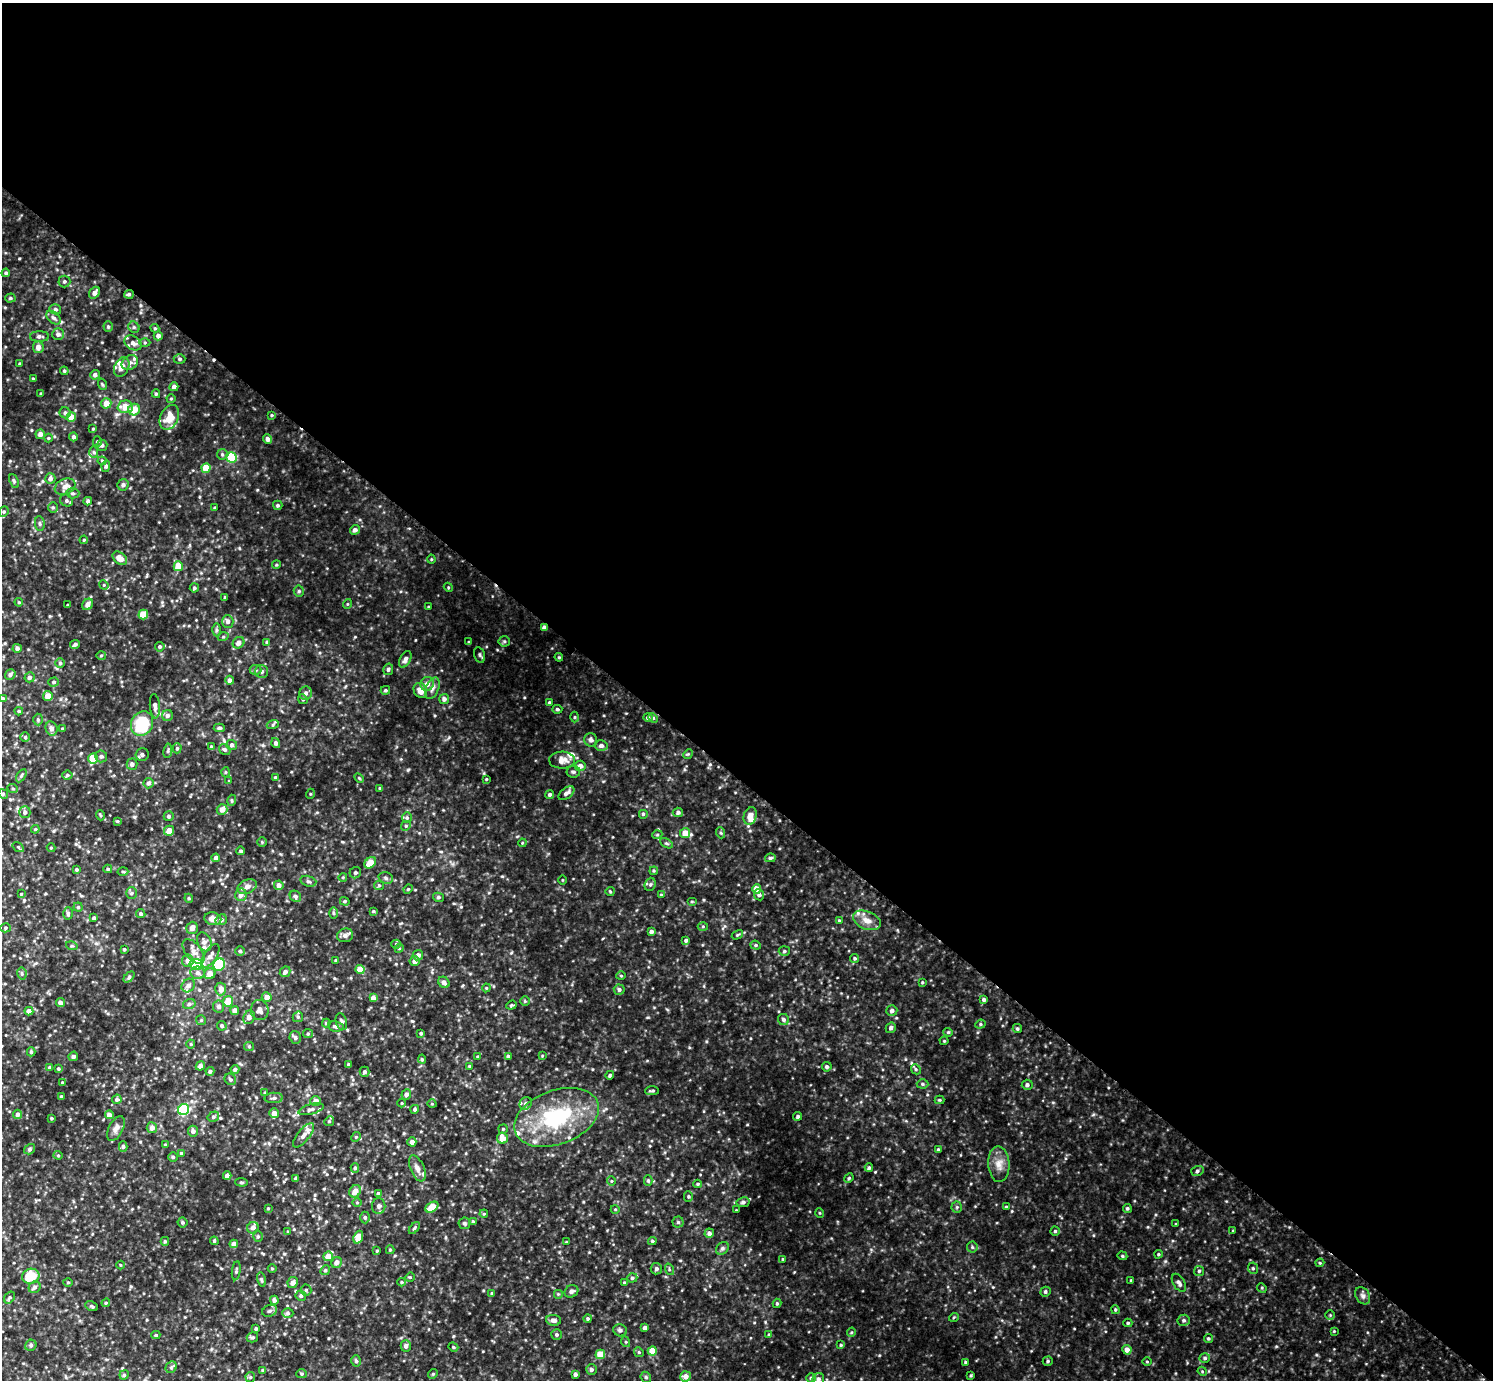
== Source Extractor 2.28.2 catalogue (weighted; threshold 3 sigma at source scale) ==
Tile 3 of 4 x 4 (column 3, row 1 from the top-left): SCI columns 2987-4477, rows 4439-5816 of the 5969 x 5973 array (HDU 1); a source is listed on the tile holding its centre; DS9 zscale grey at full resolution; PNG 1495 x 1382 px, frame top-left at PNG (2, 3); each listed source drawn as its Kron ellipse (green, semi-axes under 4 px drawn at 4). Shown black and unused: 57% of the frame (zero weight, under 3 of 5 exposures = <1% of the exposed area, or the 3 px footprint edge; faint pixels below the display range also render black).
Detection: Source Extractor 2.28.2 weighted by HDU 2 'WHT'; one run over the whole footprint, this tile lists its part. Background 0.0851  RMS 0.012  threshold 0.052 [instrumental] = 3 sigma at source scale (4.5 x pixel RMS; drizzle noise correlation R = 1.50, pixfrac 1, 0.05/0.05 arcsec/px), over >= 5 px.
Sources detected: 491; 15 inside a brighter listed object's ellipse — not listed separately; the other 476 listed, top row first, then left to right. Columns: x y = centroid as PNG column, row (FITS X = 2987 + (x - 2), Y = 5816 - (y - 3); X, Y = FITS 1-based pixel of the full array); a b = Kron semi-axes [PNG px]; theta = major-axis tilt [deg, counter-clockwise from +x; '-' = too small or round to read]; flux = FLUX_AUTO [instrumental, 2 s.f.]
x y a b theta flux
6 273 4 4 - 1.9
64 281 6 6 - 2.3
95 293 6 5 - 6
129 294 5 4 - 1.9
10 298 5 4 - 1.7
55 309 6 5 - 2.1
53 318 8 5 -39 3.1
108 327 5 4 - 1.8
134 327 6 5 - 2
155 328 4 4 - 1.3
58 334 6 6 - 3.5
158 336 4 4 - 4.8
39 337 9 5 0 3
145 342 5 3 - 1.4
133 343 9 6 -31 5.6
38 347 6 5 - 6.1
180 359 6 5 - 1.9
130 363 8 7 - 4.7
20 364 3 3 - 1.5
122 367 10 7 65 8.2
64 371 4 3 - 1.4
95 375 5 4 - 3.2
33 378 3 3 - 1
102 384 6 3 -71 1.2
174 387 4 4 - 5.4
41 394 4 3 - 1.2
156 394 4 4 - 1.5
171 399 4 4 - 1.2
106 403 5 5 - 10
125 407 7 6 - 12
134 410 6 6 - 16
65 413 5 5 - 2.4
272 415 3 3 - 1.1
71 417 5 5 - 14
169 417 13 9 64 19
93 429 4 3 - 1.1
40 434 5 4 - 5.3
73 437 4 4 - 3.1
48 438 4 4 - 1.2
268 439 5 4 - 4
97 442 5 4 - 1.5
102 445 5 5 - 2.5
94 452 6 4 -88 1.8
222 454 5 5 - 1.8
232 458 5 5 - 41
102 461 4 4 - 1.2
106 466 6 4 81 2.1
206 468 5 4 - 24
50 479 5 5 - 4.1
14 481 7 4 -67 2
123 485 6 5 - 3.2
65 486 11 7 23 7.6
73 493 6 5 - 2.3
66 501 7 5 -30 2.5
88 501 4 4 - 2.3
278 505 5 4 - 1.8
53 507 5 5 - 1.9
215 508 3 3 - 1.3
4 512 5 4 - 1.8
40 524 7 4 -83 2.2
355 530 5 4 - 4
84 540 4 3 - 1.2
120 558 8 5 -39 11
431 559 4 4 - 1.2
276 565 4 3 - 1.1
178 566 5 4 - 21
104 585 5 4 - 1.2
448 587 5 3 - 1.1
194 588 4 4 - 1.9
299 591 5 5 - 1.7
225 597 3 3 - 1.1
19 602 4 3 - 1.2
88 604 6 5 - 5.7
347 604 5 3 - 0.98
68 605 3 2 - 1.3
428 607 4 3 - 0.97
143 615 5 4 - 24
228 621 6 5 - 3.8
544 628 4 4 - 4.9
217 630 6 4 89 2
223 637 5 3 - 1.2
504 641 5 5 - 1.7
267 642 4 4 - 1.5
469 642 3 3 - 1.1
239 643 6 5 - 4.9
75 645 5 4 - 2.6
160 647 5 4 - 2.2
17 648 4 4 - 3
101 655 5 3 - 1.2
480 655 8 5 -75 2.2
559 657 4 4 - 1.1
405 659 9 5 64 4.2
60 663 5 4 - 1.8
388 669 6 5 - 2.3
255 670 6 5 - 2.3
262 672 6 6 - 3.3
10 674 5 5 - 2.8
30 677 5 5 - 3.3
229 680 4 4 - 3.7
54 682 5 4 - 2.2
427 684 7 6 - 7.3
432 688 11 6 68 4.8
385 690 4 4 - 1.6
420 690 8 6 -61 9.8
306 693 7 6 - 3.6
48 696 5 5 - 11
3 698 4 3 - 1.1
303 699 5 4 - 1.6
444 699 5 5 - 4
550 703 4 4 - 1.7
155 706 12 5 -86 4.3
557 709 5 4 - 1.8
19 711 4 3 - 1.5
167 716 5 5 - 3.8
575 717 5 3 - 1.2
648 717 5 4 - 2.9
653 718 5 4 - 1.7
38 720 6 5 - 1.9
142 723 13 10 64 58
273 724 6 4 21 1.6
51 728 7 6 - 4.6
219 728 5 4 - 2.3
62 729 3 3 - 1.3
25 737 5 5 - 1.6
591 740 7 6 - 3.6
276 743 5 4 - 2.9
232 745 5 5 - 3.4
211 746 4 4 - 1.2
601 746 6 5 - 3.7
177 748 5 4 - 1.9
225 750 6 5 - 2.6
168 751 7 3 81 1.6
142 754 7 6 - 3.2
688 754 5 4 - 1.3
101 756 6 6 - 2.9
93 758 5 4 - 24
562 760 13 8 1 9.1
132 764 5 5 - 3.5
580 766 5 5 - 5.6
225 772 5 3 - 1.3
573 772 6 6 - 2.5
67 775 5 4 - 1.8
21 776 7 4 59 1.9
275 777 3 3 - 1.3
359 778 6 3 -45 1.2
486 779 3 3 - 0.97
229 781 3 3 - 0.9
149 783 5 5 - 3
380 788 3 3 - 1.4
13 789 5 3 - 1.1
566 793 9 5 37 4.4
3 794 5 4 - 1.6
310 794 5 3 - 0.99
550 794 4 4 - 2
232 800 5 3 - 1.4
222 809 6 5 - 6.6
25 812 6 5 - 3.6
678 812 5 5 - 2.6
643 814 5 5 - 1.7
100 815 5 3 - 1.1
169 816 5 4 - 1.8
750 816 9 6 72 8.8
407 818 5 5 - 2.1
117 821 4 4 - 1.1
406 826 5 4 - 1.6
35 829 4 4 - 1.2
169 831 5 5 - 11
685 833 5 5 - 15
721 833 5 3 - 1.4
657 835 5 3 - 1.1
262 842 5 4 - 1.3
522 843 4 3 - 0.95
666 843 7 4 -30 1.6
18 847 6 4 -35 1.5
51 848 4 4 - 1.2
241 851 4 4 - 1.6
216 858 4 4 - 4.6
770 858 5 4 - 2.2
370 863 6 5 - 13
77 869 3 3 - 1.6
108 869 4 4 - 1.5
654 871 4 4 - 1.3
123 872 5 3 - 1.3
355 873 6 5 - 2.3
343 877 4 3 - 0.98
386 878 7 5 -19 3
563 880 4 3 - 0.88
308 881 8 5 -17 2.6
650 884 7 5 69 2.2
279 885 5 4 - 5.7
379 885 5 4 - 1.5
247 887 10 7 25 5.3
408 889 5 4 - 1.2
757 889 4 4 - 16
610 891 5 4 - 1.2
131 893 5 5 - 1.8
21 894 3 3 - 0.99
241 895 6 6 - 6.4
661 895 4 4 - 1.4
759 895 6 5 - 3.4
295 896 6 5 - 2.3
438 897 5 4 - 2
189 898 4 4 - 1.3
345 901 5 4 - 1.4
692 901 5 3 - 1.1
78 907 4 4 - 1.6
373 911 4 3 - 1.5
68 913 6 4 -87 2.3
333 913 6 4 -89 1.6
141 914 5 4 - 2.3
94 918 4 3 - 2
213 919 8 6 -14 8.3
221 920 6 5 - 4.1
839 920 4 3 - 0.97
867 920 14 9 -22 9.9
703 926 5 3 - 1.2
5 928 5 4 - 1.8
192 928 6 5 - 5.6
651 931 4 4 - 3.5
345 935 8 7 - 4.5
737 935 6 3 32 1.3
686 940 4 4 - 2.5
204 942 10 7 -66 4.6
396 944 5 4 - 1.3
756 945 5 4 - 1.7
72 946 6 3 -17 1.3
399 948 4 4 - 1.3
124 949 4 4 - 1.6
240 951 5 4 - 1.7
784 951 5 4 - 1.8
193 952 14 8 -52 8
418 955 5 5 - 4.2
210 956 13 6 57 6.9
855 958 4 4 - 1.6
336 960 3 3 - 1.6
188 961 6 6 - 6.7
415 961 5 5 - 4.7
196 964 7 5 2 48
219 965 6 5 - 49
360 970 4 4 - 19
285 972 6 4 44 4
198 973 7 6 - 4.7
22 974 6 4 -79 1.8
210 974 5 5 - 10
621 976 5 3 - 1.1
129 977 6 4 46 1.8
444 982 6 5 - 5.2
922 982 4 3 - 1.2
188 986 7 6 - 4.7
486 988 4 3 - 1.1
221 989 6 5 - 6.9
619 990 5 5 - 3
267 997 5 5 - 7.1
373 998 4 4 - 6.8
984 1000 4 4 - 2.7
228 1001 5 5 - 17
525 1001 5 5 - 1.3
60 1003 4 4 - 4.4
189 1004 6 5 - 2.7
511 1005 5 4 - 1.5
219 1006 6 5 - 3.9
260 1010 10 9 - 6.7
29 1011 4 4 - 7.4
235 1011 4 4 - 8.1
892 1011 5 5 - 4.2
249 1017 7 5 65 5.9
298 1017 5 5 - 1.9
784 1019 5 5 - 3
201 1020 5 5 - 1.4
341 1022 9 5 -73 2.7
326 1023 4 4 - 1.5
980 1024 5 4 - 1.6
222 1026 5 4 - 2.1
336 1026 8 5 -8 3.9
891 1028 5 5 - 3.1
1017 1029 4 4 - 1.9
948 1032 4 4 - 1.3
421 1033 3 3 - 1.8
308 1034 5 4 - 1.4
295 1038 6 5 - 2.4
944 1041 4 4 - 1.2
191 1044 4 4 - 1.3
249 1046 5 4 - 1.5
31 1052 4 4 - 1.7
73 1056 5 4 - 2.8
478 1056 4 3 - 1
508 1056 4 4 - 2.4
542 1056 4 3 - 0.84
422 1059 4 4 - 1.8
349 1065 4 3 - 2.7
200 1066 5 4 - 4.8
469 1066 3 3 - 0.94
827 1067 5 4 - 2.6
50 1068 4 3 - 2.3
58 1069 4 4 - 1.5
235 1069 4 4 - 2.7
916 1069 5 4 - 1.7
210 1071 4 4 - 2.4
365 1072 5 5 - 2.9
610 1075 4 4 - 1.5
230 1079 6 5 - 2.4
62 1082 4 3 - 1.1
922 1084 6 4 -2 2
1027 1085 5 5 - 3.1
652 1091 7 3 1 1.8
265 1093 4 3 - 1.3
406 1094 5 5 - 3.5
61 1096 3 3 - 1.1
274 1098 9 5 2 2.8
117 1099 5 4 - 2.2
939 1100 5 4 - 1.3
316 1101 5 5 - 7.2
402 1103 4 3 - 0.89
526 1103 7 5 47 2.8
432 1104 4 3 - 0.86
311 1109 13 5 15 4.2
415 1109 4 4 - 2.1
184 1110 5 5 - 110
274 1113 5 4 - 7.8
18 1114 4 4 - 3.2
109 1115 4 4 - 7.1
798 1116 4 3 - 2.1
213 1117 6 5 - 2
557 1117 44 27 20 100
51 1118 3 2 - 1.3
329 1121 5 4 - 1.5
152 1128 5 5 - 5.9
116 1129 13 7 62 6
503 1129 5 4 - 1.4
193 1131 5 5 - 4.2
303 1135 15 6 51 6.6
356 1137 5 4 - 1.4
502 1138 5 5 - 13
412 1142 4 4 - 5.5
165 1145 3 3 - 1.1
123 1146 5 4 - 2.1
30 1149 6 5 - 1.9
938 1149 3 3 - 1.5
181 1153 4 3 - 1.5
58 1155 4 4 - 1.3
173 1157 4 4 - 1.6
999 1164 18 10 -87 11
355 1168 5 4 - 1.8
417 1168 14 7 -66 5.7
869 1168 4 4 - 2
1197 1171 6 5 - 2.3
227 1176 4 4 - 5.9
296 1178 4 3 - 1.9
849 1178 5 4 - 1.3
611 1181 5 4 - 1.3
648 1181 5 4 - 1.8
241 1182 6 4 -6 1.6
698 1184 4 4 - 1.3
355 1191 7 5 56 8
378 1193 4 4 - 2
688 1196 5 4 - 1.5
743 1202 7 5 10 2.9
357 1203 5 3 - 1.1
379 1206 8 6 89 3.5
432 1207 7 4 33 18
957 1207 5 5 - 1.6
1006 1207 3 3 - 1.5
268 1208 3 3 - 1
1127 1208 4 4 - 1.8
615 1209 4 3 - 1.1
736 1210 2 2 - 0.72
820 1213 5 3 - 0.95
484 1214 4 4 - 1.1
365 1217 6 4 -89 2.2
182 1222 5 5 - 1.8
473 1222 4 3 - 1.8
678 1222 5 5 - 1.8
464 1223 6 5 - 1.9
1176 1224 4 3 - 0.97
253 1228 6 5 - 5.2
414 1228 7 4 50 1.7
1055 1231 4 4 - 1.8
1233 1231 4 4 - 0.98
288 1232 4 3 - 1.1
709 1233 5 4 - 4.2
258 1236 5 4 - 1.7
358 1237 7 4 69 16
165 1241 4 4 - 1.6
214 1241 4 3 - 1.4
652 1241 4 3 - 1.5
566 1242 3 3 - 0.76
234 1244 4 4 - 6.8
972 1247 5 5 - 2
722 1248 7 5 45 2.6
390 1250 4 4 - 1.4
377 1251 4 3 - 1
1158 1254 4 3 - 1.3
328 1256 5 4 - 13
1122 1256 5 4 - 1.5
783 1259 3 3 - 1
336 1262 5 5 - 5.4
1320 1263 4 4 - 1.2
120 1265 4 3 - 0.96
272 1268 4 3 - 1.1
1253 1268 6 5 - 1.9
656 1269 6 5 - 2.9
669 1269 6 3 -73 1.4
325 1270 5 4 - 1.7
236 1271 9 4 82 2.3
1199 1271 5 5 - 1.8
31 1276 8 7 - 29
410 1277 5 4 - 1.2
632 1278 5 4 - 2.5
261 1280 7 4 -79 1.7
1131 1280 3 3 - 1.1
68 1282 5 3 - 1.2
402 1282 4 4 - 1.2
293 1283 5 5 - 4
624 1283 4 3 - 1.4
1179 1283 10 5 -59 3.9
35 1287 6 5 - 3.3
1262 1288 5 4 - 1.2
306 1290 5 5 - 1.8
571 1291 7 6 - 3.1
1045 1292 5 5 - 2.2
492 1293 3 3 - 1.1
558 1294 5 5 - 1.5
301 1296 5 5 - 2.4
1363 1296 9 7 -57 4
9 1297 6 4 54 1.9
274 1300 4 4 - 3.4
106 1303 4 4 - 1.3
777 1303 4 3 - 1.6
92 1306 6 4 -25 1.8
1115 1310 4 3 - 1.4
270 1311 7 5 19 2.5
288 1313 5 4 - 2.3
1330 1315 4 4 - 1.3
954 1317 5 3 - 1
588 1319 4 4 - 1.7
553 1320 7 5 -6 4.4
1184 1320 6 5 - 2.5
1128 1323 4 4 - 1.5
645 1328 4 4 - 5.6
256 1329 3 3 - 1.9
620 1330 7 6 - 3.1
1334 1331 3 3 - 0.89
851 1332 5 3 - 1.2
557 1334 5 5 - 2
769 1334 4 4 - 1.3
156 1335 4 4 - 1.5
252 1337 6 5 - 1.9
1208 1338 4 4 - 1.6
626 1342 5 3 - 1.2
31 1345 6 5 - 2.8
841 1345 4 4 - 1.5
406 1346 5 5 - 3.4
453 1347 5 4 - 1.4
1127 1350 5 4 - 6.7
652 1351 4 4 - 21
639 1352 5 4 - 1.4
600 1354 5 4 - 23
1205 1358 5 4 - 2.1
356 1361 5 4 - 2.3
1048 1361 5 4 - 1.7
1147 1361 4 3 - 0.94
965 1362 3 3 - 1.4
171 1367 6 5 - 2
263 1370 4 3 - 1.3
591 1370 5 5 - 2.8
1202 1371 5 3 - 1
302 1374 5 4 - 1.6
433 1374 5 4 - 1.4
575 1374 4 3 - 3.5
124 1375 4 4 - 1.9
971 1375 4 3 - 1.4
686 1376 5 5 - 6.8
250 1377 5 5 - 1.6
646 1377 6 5 - 1.8
811 1378 4 4 - 1.5
818 1379 6 6 - 3.7
Overlapping masked pixels (flux is a lower limit): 1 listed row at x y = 544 628
Isophote crosses this tile's border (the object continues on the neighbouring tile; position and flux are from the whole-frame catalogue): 1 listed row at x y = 818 1379
Unlisted compact peaks at least as high as the median listed source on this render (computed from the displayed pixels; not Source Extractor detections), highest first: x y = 408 770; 19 258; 461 907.